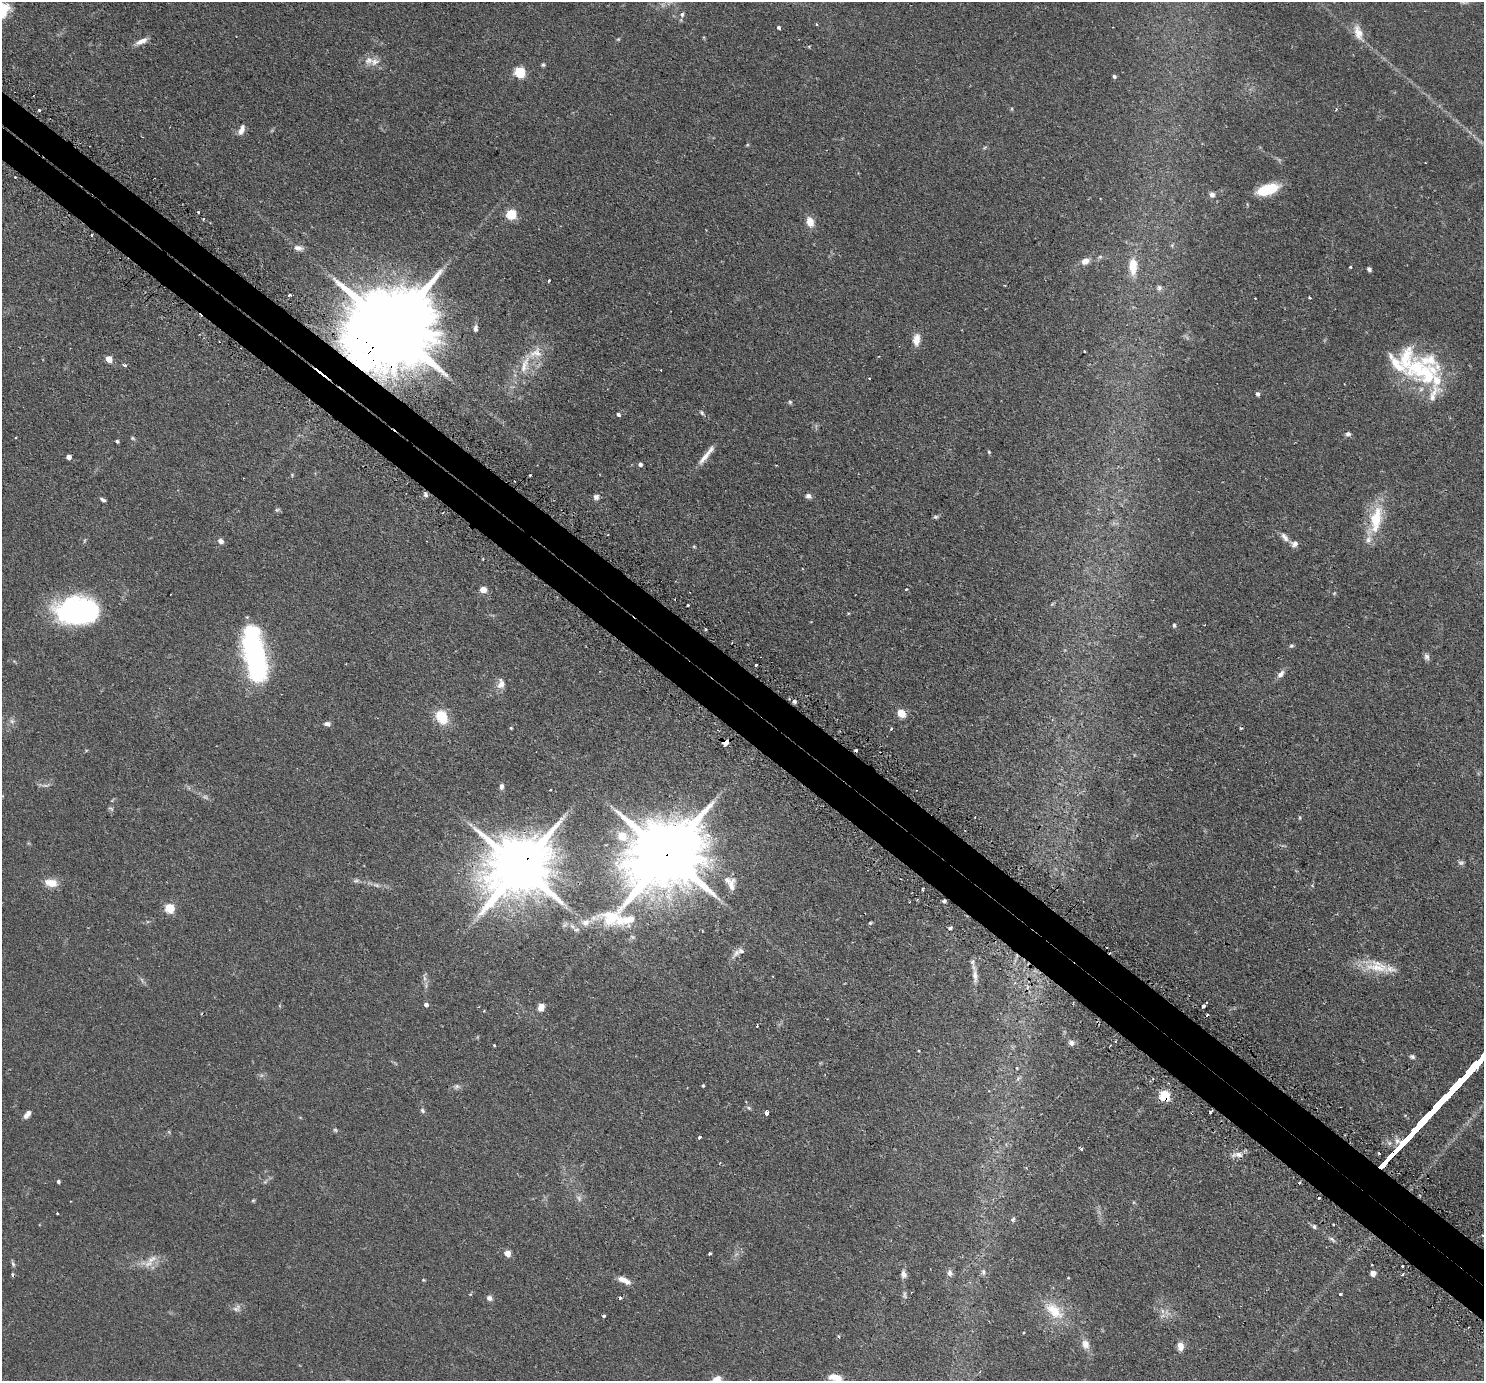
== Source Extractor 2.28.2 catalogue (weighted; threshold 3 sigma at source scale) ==
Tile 6 of 4 x 4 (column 2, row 2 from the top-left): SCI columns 1533-3014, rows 2946-4324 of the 6028 x 6032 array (HDU 1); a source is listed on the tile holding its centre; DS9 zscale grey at full resolution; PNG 1486 x 1383 px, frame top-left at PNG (2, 2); no overlay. Shown black and unused: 5% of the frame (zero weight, under 2 of 3 exposures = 4% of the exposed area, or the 3 px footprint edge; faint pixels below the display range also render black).
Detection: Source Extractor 2.28.2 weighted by HDU 2 'WHT'; one run over the whole footprint, this tile lists its part. Background 0.0765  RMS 0.005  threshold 0.0226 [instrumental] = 3 sigma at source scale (4.5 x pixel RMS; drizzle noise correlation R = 1.50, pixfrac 1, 0.05/0.05 arcsec/px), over >= 5 px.
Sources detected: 197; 8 too faint to see at this stretch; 1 inside a brighter object's white glare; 15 cosmic-ray / hot-pixel residue — not listed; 14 inside a brighter listed object's ellipse — not listed separately; the other 159 listed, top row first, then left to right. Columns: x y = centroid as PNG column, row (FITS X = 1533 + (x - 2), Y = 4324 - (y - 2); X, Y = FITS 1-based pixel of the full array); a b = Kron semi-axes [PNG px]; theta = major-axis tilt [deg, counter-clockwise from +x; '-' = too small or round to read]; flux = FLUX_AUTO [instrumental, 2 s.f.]
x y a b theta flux
682 14 7 6 - 1.2
778 27 3 3 - 2
1358 33 24 10 -71 5.8
618 39 6 4 43 0.54
141 41 18 6 24 3.4
375 62 13 11 24 3.8
543 65 6 5 - 0.74
519 72 6 5 - 47
1114 76 5 4 - 1
1011 109 6 4 90 0.49
1336 109 4 3 - 0.48
39 110 3 3 - 0.59
241 130 13 7 65 2.9
747 145 6 3 19 0.45
984 148 7 3 19 0.61
15 177 2 2 - 0.5
1267 189 20 9 19 23
1212 194 8 7 - 1.8
198 212 3 3 - 0.71
511 214 5 5 - 34
810 222 10 7 -73 5.8
1172 245 6 4 47 0.6
298 248 11 6 -5 2.4
1100 257 6 5 - 0.85
1085 261 10 7 27 3.3
1133 266 23 11 90 8.9
1350 267 3 3 - 0.76
1369 269 4 4 - 1.1
549 281 3 3 - 0.87
1159 288 7 7 - 1.3
289 295 3 3 - 2.4
1310 298 3 2 - 0.51
475 328 8 5 85 1.6
391 329 34 20 45 11000
916 339 15 9 83 4.3
1084 351 3 2 - 0.49
109 359 5 4 - 7.6
1406 359 48 22 -87 23
525 364 34 9 71 8.8
125 365 4 3 - 2
1427 376 30 22 -69 24
1258 394 5 4 - 1.2
790 402 5 5 - 0.71
702 413 7 5 -58 0.84
618 414 5 4 - 1.2
1348 434 7 6 - 1.2
133 438 6 4 -46 0.68
117 441 4 4 - 0.72
989 452 4 4 - 0.52
706 455 30 6 52 4.9
68 457 4 4 - 2.8
640 464 4 4 - 1.4
292 475 5 4 - 0.5
530 475 3 2 - 0.85
426 495 7 5 -49 1.2
808 496 7 6 - 1.5
596 497 7 7 - 1.6
103 500 7 4 -27 1.2
277 510 7 5 21 0.8
935 517 7 5 0 0.83
1376 518 38 16 73 18
1285 537 14 7 -52 2.5
220 541 7 6 - 2
694 546 5 3 - 0.51
906 589 4 3 - 0.44
483 590 7 6 - 3.5
1052 604 6 4 45 0.5
688 605 3 3 - 1.2
77 611 41 25 3 92
848 613 4 3 - 0.45
1174 625 5 4 - 0.85
1291 646 6 5 - 0.89
255 657 48 17 -76 110
1427 657 9 6 -71 1.6
14 661 6 3 -19 0.56
756 665 3 3 - 1.1
1281 674 11 6 48 2.3
501 684 11 8 90 3.8
794 701 4 4 - 1.2
901 713 9 7 -55 5.6
442 717 14 11 -59 14
12 721 7 6 - 1.5
327 724 8 6 -5 1.6
511 728 4 3 - 0.5
1241 728 4 3 - 0.52
891 729 3 3 - 0.61
725 744 5 4 - 110
501 787 8 5 82 1.5
550 790 3 2 - 0.45
1300 817 6 3 -82 0.53
622 836 7 6 - 13
666 855 28 18 46 6200
519 867 20 16 43 4100
356 880 10 5 5 1.3
51 883 17 10 -11 5.8
376 885 11 5 -18 1.7
731 886 21 9 89 4.3
922 889 3 2 - 0.63
944 901 4 3 - 2.1
169 908 5 5 - 28
585 922 11 9 14 3
870 923 5 4 - 0.53
572 926 8 5 -44 1.5
950 928 5 4 - 1
736 953 16 7 52 2.6
1377 967 35 16 -7 13
975 974 31 6 -83 4.7
426 1005 5 4 - 1.5
1203 1006 4 3 - 2
541 1007 8 6 66 4
484 1011 3 3 - 0.47
757 1026 3 2 - 0.93
1071 1043 8 7 - 1.7
494 1045 3 3 - 0.4
1110 1046 3 2 - 0.52
1412 1057 7 5 -18 1.1
1017 1068 3 2 - 0.39
1018 1079 7 4 53 0.94
456 1086 8 6 37 1.4
703 1086 4 3 - 0.61
1164 1095 6 5 - 38
749 1108 7 5 -35 0.9
422 1110 7 5 -58 1
766 1113 4 3 - 2.1
1210 1113 3 3 - 2.8
27 1114 11 5 51 2.6
335 1130 6 5 - 0.72
700 1137 3 3 - 7.3
1081 1149 3 3 - 1.4
1239 1155 10 7 -25 2.6
58 1182 3 3 - 0.98
1299 1183 3 3 - 0.58
253 1200 5 4 - 0.53
57 1213 3 2 - 0.45
1013 1219 6 5 - 0.97
507 1253 5 4 - 6.6
710 1253 3 3 - 0.73
152 1259 18 8 36 4.6
13 1264 8 5 -78 0.97
1402 1266 3 3 - 0.92
983 1272 9 5 -90 1.3
950 1273 9 7 -78 1.8
1373 1273 5 4 - 4.6
903 1274 8 6 -76 2.4
1402 1274 4 3 - 0.96
13 1275 3 3 - 1.1
1068 1278 3 3 - 0.58
624 1280 16 6 -23 4.3
1340 1294 3 3 - 0.75
905 1295 11 4 -89 1.2
489 1298 7 7 - 1.6
237 1308 13 8 37 2.1
1054 1311 32 16 -41 14
604 1316 3 3 - 1
1023 1332 3 3 - 0.7
1085 1344 12 9 -72 3.8
1180 1346 9 6 -85 3.9
836 1378 17 8 -15 5.2
716 1380 13 7 36 5.4
Overlapping masked pixels (flux is a lower limit): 6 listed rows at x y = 391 329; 725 744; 666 855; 519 867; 944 901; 1164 1095
Isophote crosses this tile's border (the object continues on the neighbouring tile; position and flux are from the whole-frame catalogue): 2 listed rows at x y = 836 1378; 716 1380
Unlisted compact peaks at least as high as the median listed source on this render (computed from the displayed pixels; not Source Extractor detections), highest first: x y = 1314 1227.